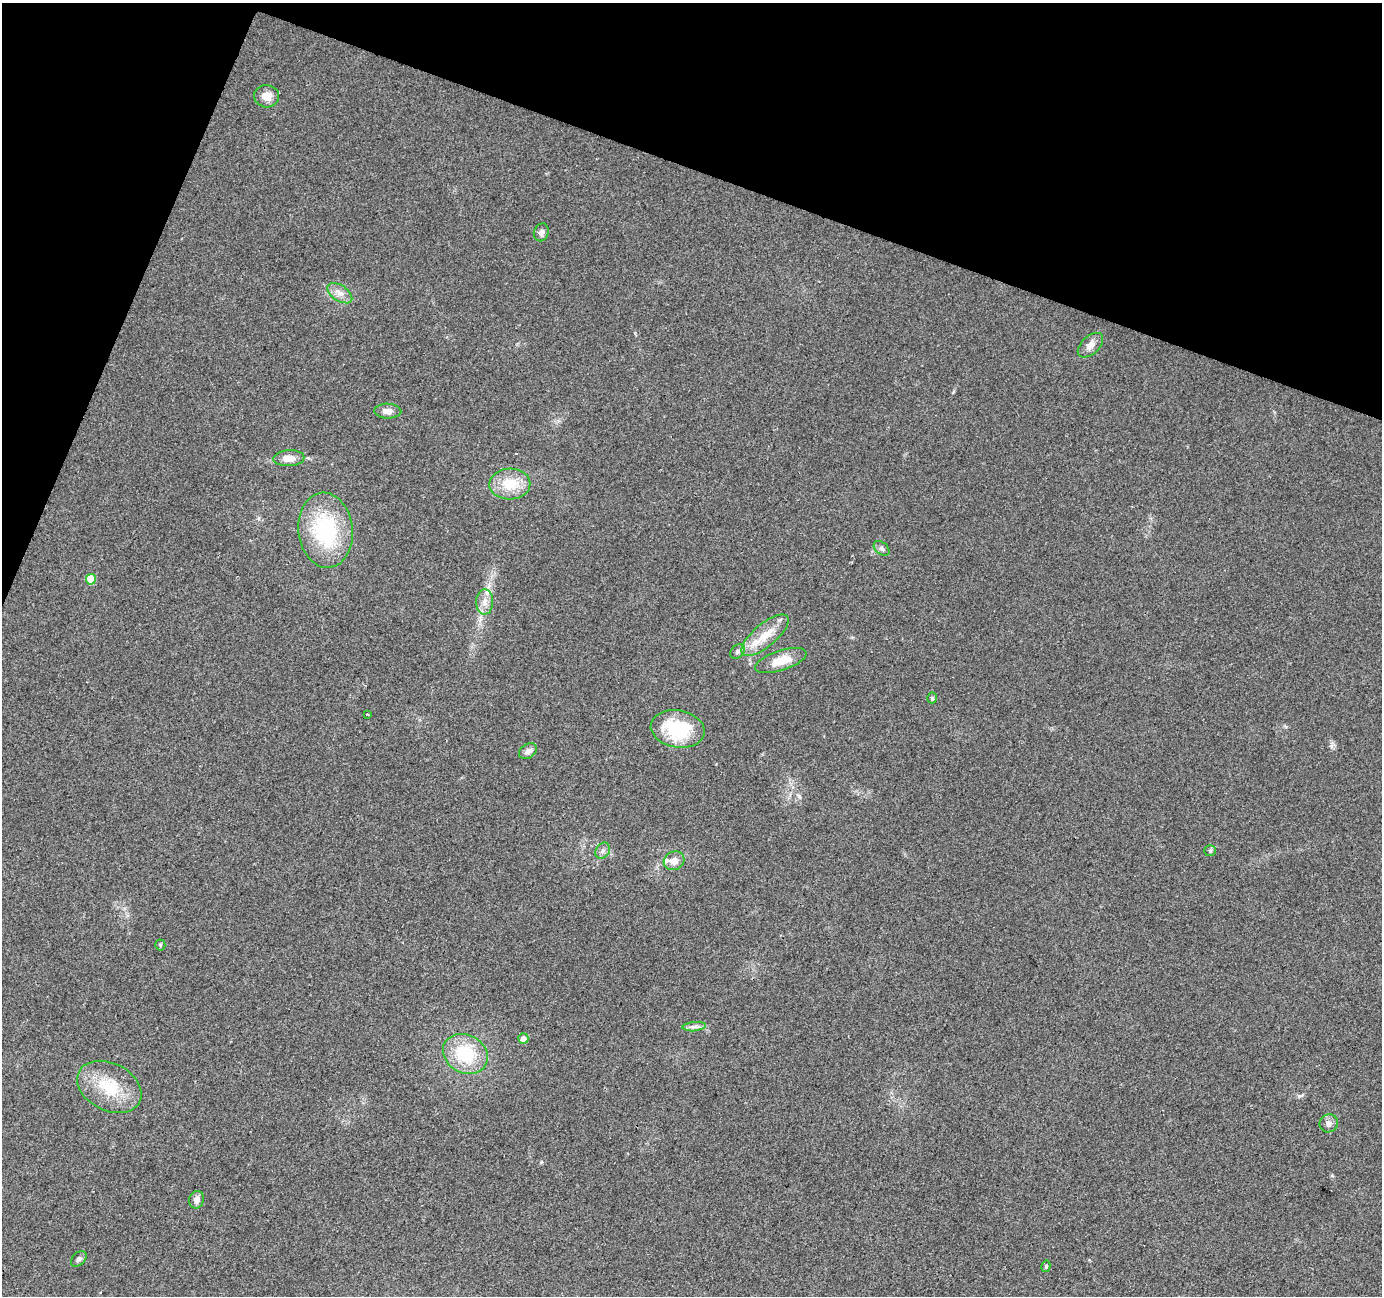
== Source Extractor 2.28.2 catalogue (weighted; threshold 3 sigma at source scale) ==
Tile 2 of 4 x 4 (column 2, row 1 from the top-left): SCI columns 1388-2767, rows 4160-5453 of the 5527 x 5664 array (HDU 1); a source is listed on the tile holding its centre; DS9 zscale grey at full resolution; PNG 1384 x 1298 px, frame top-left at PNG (2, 3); each listed source drawn as its Kron ellipse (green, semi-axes under 4 px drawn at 4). Shown black and unused: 18% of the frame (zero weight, under 2 of 3 exposures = <1% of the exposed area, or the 3 px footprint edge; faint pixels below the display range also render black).
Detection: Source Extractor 2.28.2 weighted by HDU 2 'WHT'; one run over the whole footprint, this tile lists its part. Background 0.0405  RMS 0.0079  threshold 0.0358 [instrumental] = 3 sigma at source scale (4.5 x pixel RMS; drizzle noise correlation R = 1.50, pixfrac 1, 0.0396/0.0396 arcsec/px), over >= 5 px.
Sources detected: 32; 2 inside a brighter listed object's ellipse — not listed separately; the other 30 listed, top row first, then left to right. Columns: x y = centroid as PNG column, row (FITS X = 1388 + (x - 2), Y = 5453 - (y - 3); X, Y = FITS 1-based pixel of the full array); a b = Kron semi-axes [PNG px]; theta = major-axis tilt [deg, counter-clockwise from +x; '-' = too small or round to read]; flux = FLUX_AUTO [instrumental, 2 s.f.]
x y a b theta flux
267 96 12 11 - 8.6
541 232 9 7 69 3.4
340 293 14 7 -34 5.9
1090 345 15 9 43 5.6
388 411 13 7 -1 5.2
289 458 15 8 3 8
510 484 20 15 2 22
325 530 38 27 -84 73
882 548 9 6 -40 2.3
91 579 5 5 - 15
485 602 13 8 88 6.4
765 635 29 11 40 18
737 652 8 6 47 2.2
781 661 27 10 18 16
932 698 5 4 - 1.6
367 714 3 2 - 0.81
678 729 27 18 -10 48
528 751 10 7 32 4.2
603 851 8 6 55 3
1210 851 6 5 - 1.2
674 861 10 9 - 6.6
160 945 5 5 - 1.1
694 1027 12 4 5 3
523 1038 5 5 - 5.3
465 1054 23 19 -28 41
109 1087 34 23 -27 34
1329 1123 9 8 - 3.5
197 1200 9 7 76 4.2
79 1259 9 6 44 2.3
1046 1266 6 4 76 1.3